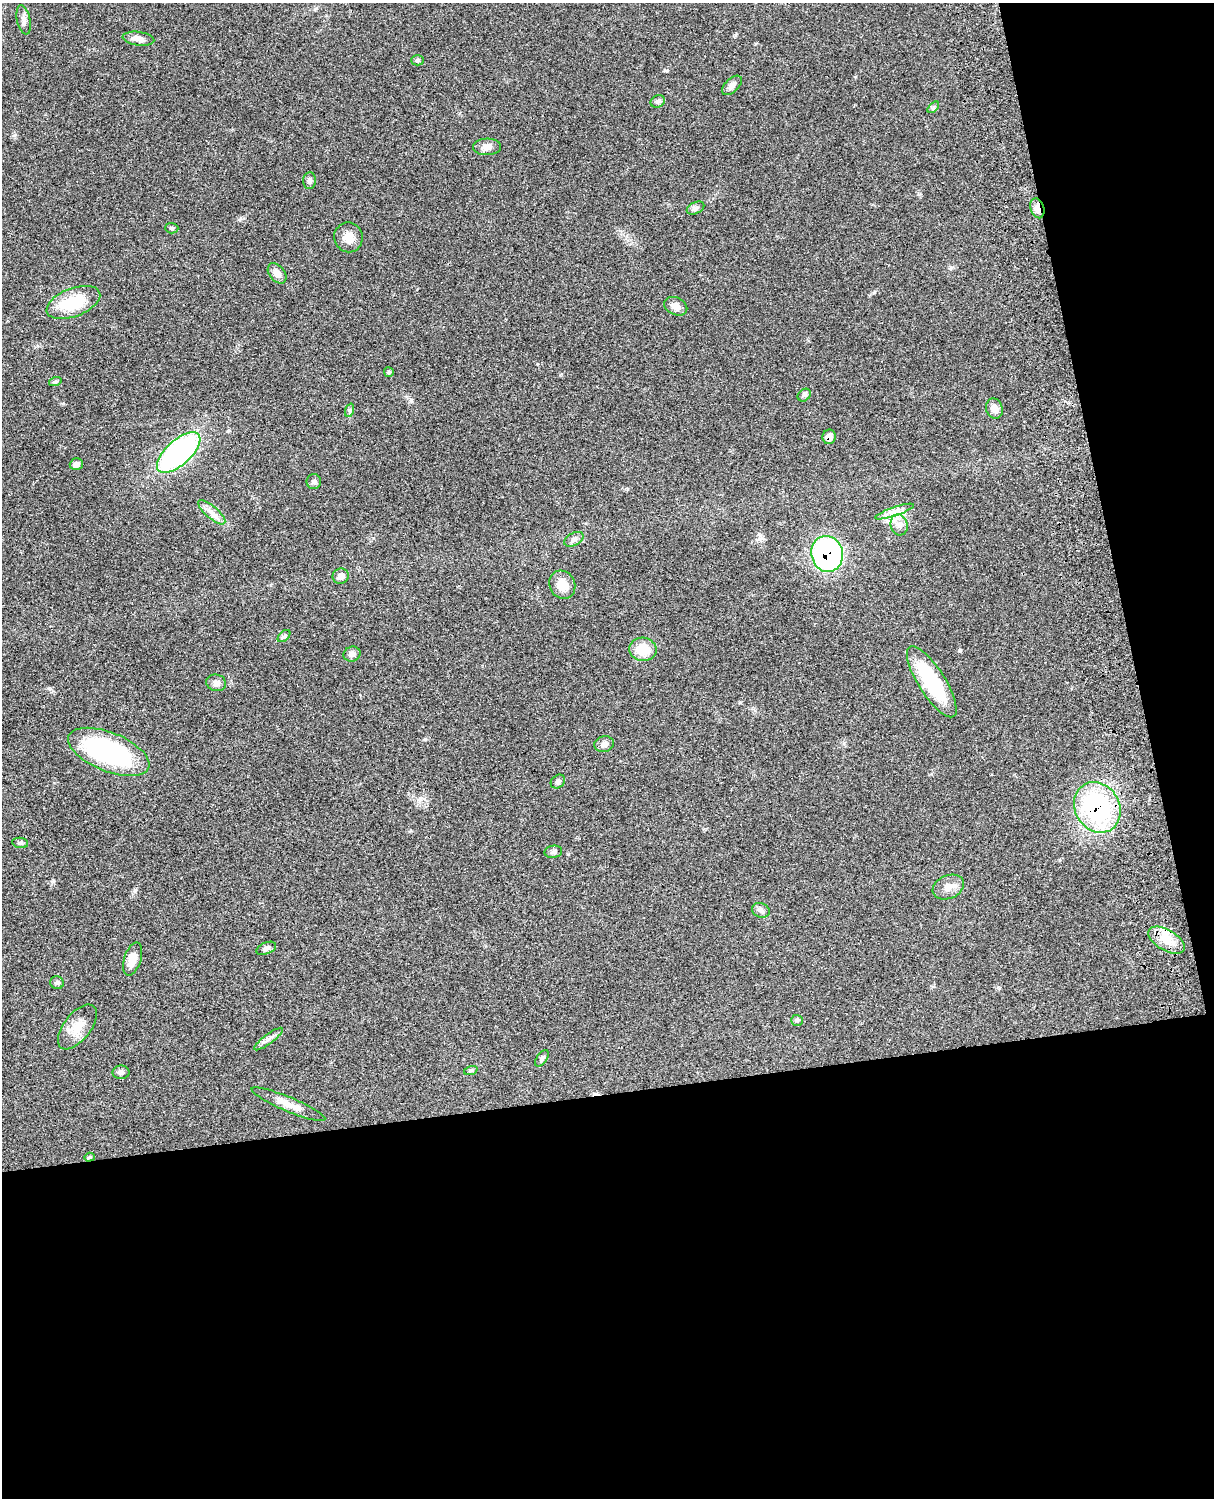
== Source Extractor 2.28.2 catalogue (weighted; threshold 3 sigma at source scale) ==
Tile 12 of 4 x 3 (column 4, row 3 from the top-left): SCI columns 3760-4971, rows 276-1771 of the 5092 x 4924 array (HDU 1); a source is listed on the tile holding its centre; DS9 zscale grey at full resolution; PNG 1216 x 1500 px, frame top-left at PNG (2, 3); each listed source drawn as its Kron ellipse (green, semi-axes under 4 px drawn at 4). Shown black and unused: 33% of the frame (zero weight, under 3 of 4 exposures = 6% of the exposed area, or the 3 px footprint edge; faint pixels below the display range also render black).
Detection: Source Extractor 2.28.2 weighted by HDU 2 'WHT'; one run over the whole footprint, this tile lists its part. Background 0.0791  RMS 0.0058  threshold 0.026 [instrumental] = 3 sigma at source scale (4.5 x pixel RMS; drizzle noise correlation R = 1.50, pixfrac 1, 0.05/0.05 arcsec/px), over >= 5 px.
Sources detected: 57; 1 cosmic-ray / hot-pixel residue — neither listed nor drawn; the other 56 listed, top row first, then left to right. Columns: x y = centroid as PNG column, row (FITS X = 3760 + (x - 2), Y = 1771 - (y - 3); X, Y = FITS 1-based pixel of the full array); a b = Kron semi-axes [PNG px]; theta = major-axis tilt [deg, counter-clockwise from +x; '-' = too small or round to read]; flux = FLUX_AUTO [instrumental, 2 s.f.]
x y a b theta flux
24 20 15 6 -78 2.7
138 39 16 7 -8 3.9
417 60 6 5 - 0.88
732 85 12 6 44 2.6
658 101 7 6 - 1.5
933 107 7 4 44 0.98
487 147 14 8 2 3.6
310 181 8 6 85 1.5
695 208 9 6 27 1.6
1037 208 10 6 -73 3.9
172 228 6 5 - 0.96
348 237 15 14 - 5.8
277 273 11 7 -51 4
73 302 28 14 21 25
676 306 12 8 -25 3.8
389 372 5 5 - 0.84
55 382 6 4 18 0.84
804 395 7 5 43 1.3
994 409 10 8 -71 3.8
350 410 7 4 71 0.95
829 437 7 6 - 3.8
179 453 27 12 41 120
76 464 7 6 - 2
314 481 7 7 - 1.4
212 512 17 6 -40 3.7
895 512 20 4 19 3.7
899 525 11 8 -75 3.5
574 539 10 6 28 1.9
827 554 18 16 -75 110
341 576 8 7 - 3.6
562 585 15 12 -63 7.7
284 636 7 4 44 0.98
643 649 14 11 -4 12
352 654 8 7 - 2.5
932 682 41 13 -58 42
216 683 10 8 -13 2.7
604 744 10 8 13 2.5
109 752 43 19 -22 86
558 782 8 6 40 1.6
1097 807 26 22 -60 90
20 843 8 5 -8 1.1
553 852 9 6 9 1.6
948 887 16 11 23 5.3
761 910 9 7 -24 2.2
1167 940 20 10 -30 8.2
266 948 10 5 22 2.4
133 959 17 8 72 7.1
57 983 7 6 - 1.1
797 1020 6 5 - 0.9
77 1027 26 13 51 9.3
268 1039 17 5 37 2.5
542 1058 9 5 55 1.3
471 1070 7 4 19 0.83
121 1072 8 7 - 1.7
288 1104 40 7 -23 7.2
89 1157 5 4 - 0.72
Overlapping masked pixels (flux is a lower limit): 5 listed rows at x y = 1037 208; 829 437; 827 554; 1097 807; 1167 940
Unlisted compact peaks at least as high as the median listed source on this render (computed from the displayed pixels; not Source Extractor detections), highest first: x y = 135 890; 425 739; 667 71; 874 292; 240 219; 14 135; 49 688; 759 539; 735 35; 228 431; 537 364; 53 881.